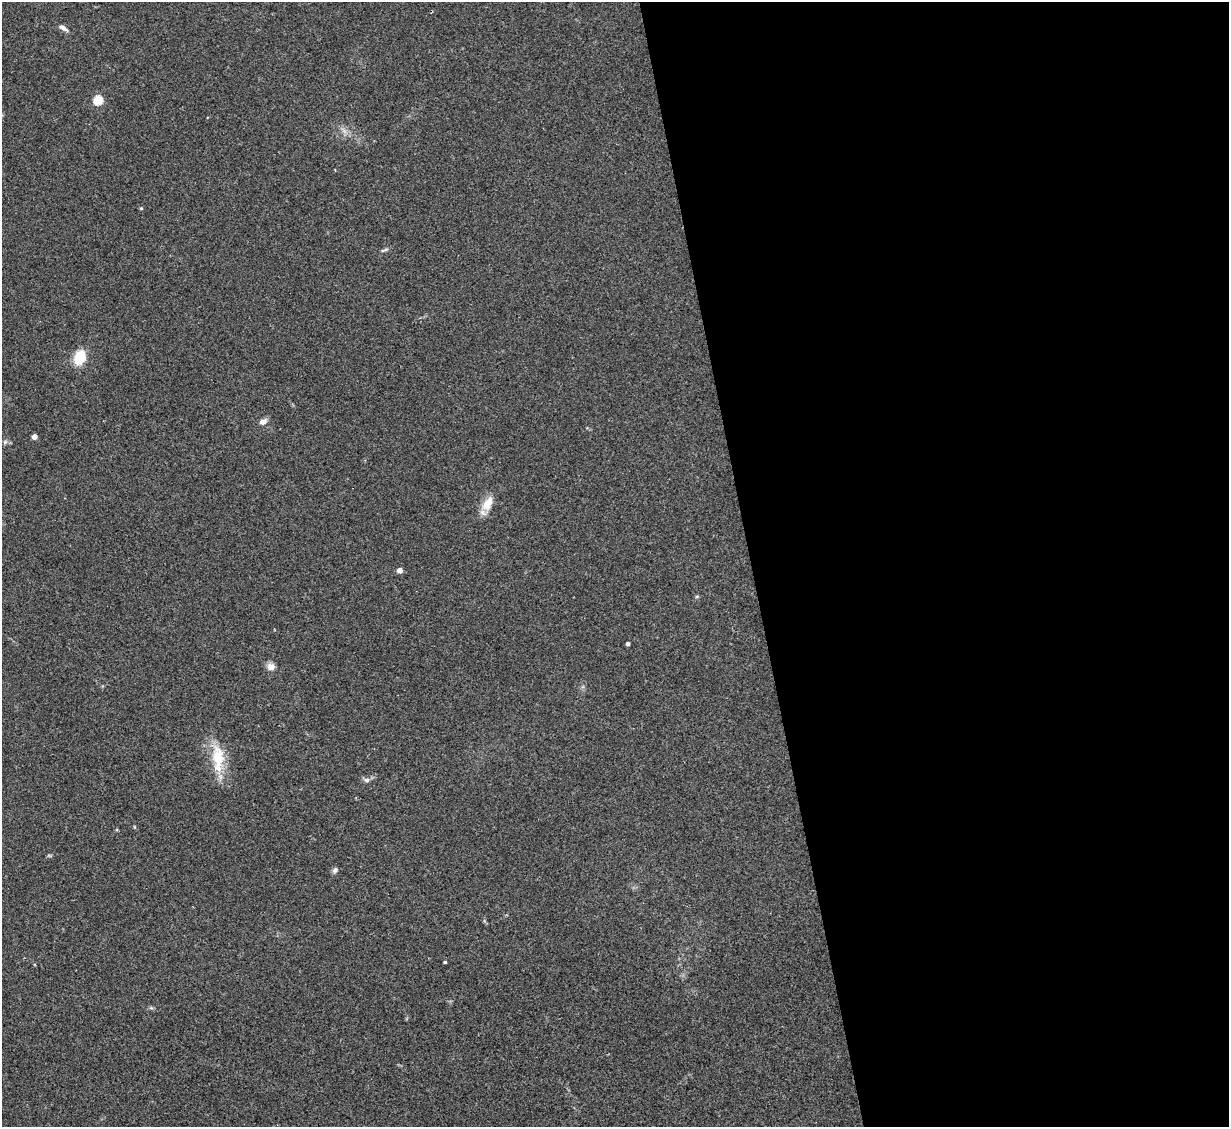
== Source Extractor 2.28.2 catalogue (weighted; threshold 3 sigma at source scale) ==
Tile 8 of 4 x 4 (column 4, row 2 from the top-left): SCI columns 3683-4909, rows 2502-3626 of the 4909 x 4890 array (HDU 1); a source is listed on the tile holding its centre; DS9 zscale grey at full resolution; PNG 1231 x 1129 px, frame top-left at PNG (2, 2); no overlay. Shown black and unused: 39% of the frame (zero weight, under 2 of 3 exposures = <1% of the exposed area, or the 3 px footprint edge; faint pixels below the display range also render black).
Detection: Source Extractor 2.28.2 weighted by HDU 2 'WHT'; one run over the whole footprint, this tile lists its part. Background 0.0784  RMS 0.0093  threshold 0.0417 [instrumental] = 3 sigma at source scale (4.5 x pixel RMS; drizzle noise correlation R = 1.50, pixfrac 1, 0.05/0.05 arcsec/px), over >= 5 px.
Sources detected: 16; all 16 listed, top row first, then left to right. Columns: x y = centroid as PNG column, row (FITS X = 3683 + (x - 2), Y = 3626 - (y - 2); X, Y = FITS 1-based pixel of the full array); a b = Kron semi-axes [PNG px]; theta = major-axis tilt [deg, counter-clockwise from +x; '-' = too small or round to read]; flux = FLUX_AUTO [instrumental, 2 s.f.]
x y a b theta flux
63 28 14 5 -31 3.5
98 100 5 5 - 48
141 208 4 4 - 1
383 250 7 4 19 1.3
79 358 12 9 65 28
263 422 9 6 25 4.9
34 437 4 4 - 7.4
5 442 5 5 - 1.7
487 503 22 11 57 13
400 570 4 4 - 7.8
628 644 4 3 - 2.6
271 667 9 8 - 5.8
218 757 32 17 -82 30
367 780 8 6 -16 2.5
335 870 7 6 - 2.8
445 962 3 3 - 1.3